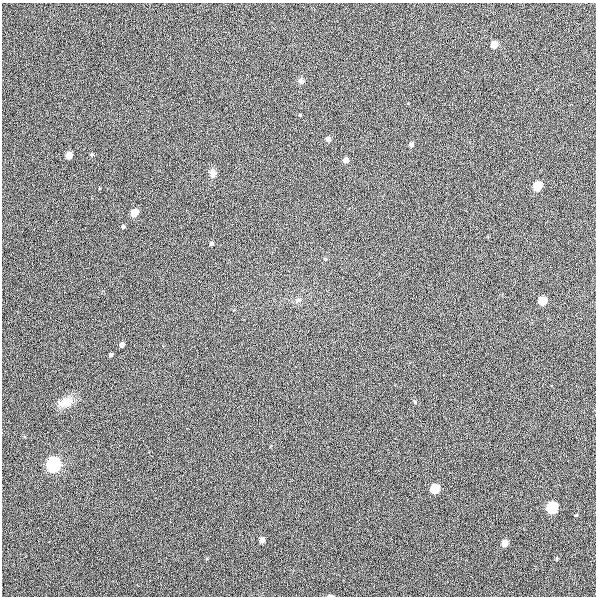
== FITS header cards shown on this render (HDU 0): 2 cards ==
NAXIS1  =                  594
NAXIS2  =                  594

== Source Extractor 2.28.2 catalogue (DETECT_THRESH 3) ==
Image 594 x 594 px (HDU 0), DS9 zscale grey, 1 PNG px = 1 image px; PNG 598 x 598 px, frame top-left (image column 1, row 594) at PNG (2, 3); no overlay
Background 319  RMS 7.9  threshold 23.6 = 3 sigma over >= 5 px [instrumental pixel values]
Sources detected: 28; all 28 listed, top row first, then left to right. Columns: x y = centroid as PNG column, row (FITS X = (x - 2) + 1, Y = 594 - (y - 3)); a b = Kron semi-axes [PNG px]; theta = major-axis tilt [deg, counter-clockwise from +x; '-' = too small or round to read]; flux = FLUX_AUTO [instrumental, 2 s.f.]
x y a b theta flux
494 44 5 5 - 11000
301 81 9 5 -45 1300
300 115 4 3 - 480
328 139 4 4 - 2800
411 144 5 4 - 1700
92 154 5 5 - 740
69 155 5 4 - 8100
346 160 4 4 - 4200
212 173 9 7 -87 3000
537 186 5 5 - 33000
134 213 5 5 - 13000
123 227 4 4 - 1100
211 244 4 4 - 1300
325 259 5 4 - 570
299 300 9 5 26 1400
542 301 5 5 - 26000
122 345 4 4 - 2700
111 355 4 3 - 1200
66 402 19 11 16 6300
415 402 5 4 - 540
53 464 6 5 - 400000
435 489 5 5 - 35000
552 508 6 5 - 110000
576 515 4 3 - 420
262 540 5 4 - 3900
505 543 5 4 - 7200
557 558 5 3 - 520
330 596 7 3 -3 780
At the frame edge (FLAGS 8, measured only in part): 1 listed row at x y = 330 596